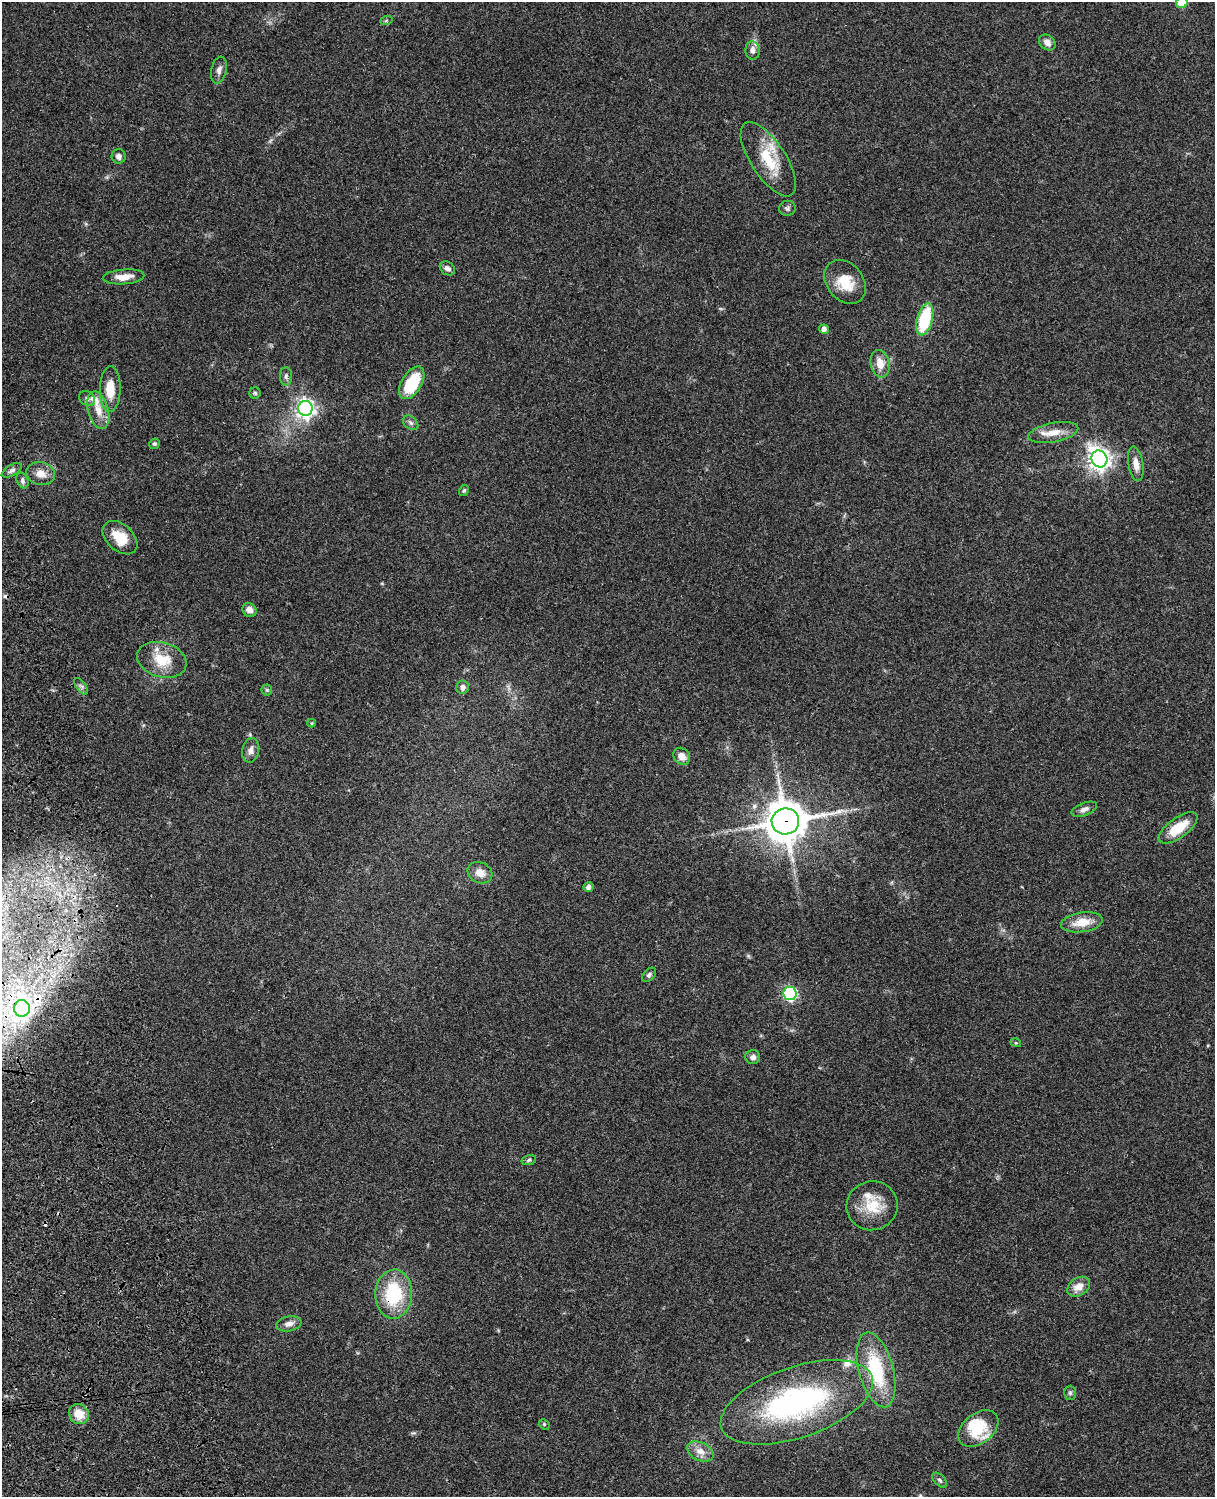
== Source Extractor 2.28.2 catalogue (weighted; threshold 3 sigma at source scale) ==
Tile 7 of 4 x 3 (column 3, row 2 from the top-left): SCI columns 2545-3757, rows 1773-3267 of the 5088 x 4927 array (HDU 1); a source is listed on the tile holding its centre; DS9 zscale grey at full resolution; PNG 1217 x 1499 px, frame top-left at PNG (2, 2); each listed source drawn as its Kron ellipse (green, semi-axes under 4 px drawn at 4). Shown black and unused: <1% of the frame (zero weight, under 3 of 4 exposures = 6% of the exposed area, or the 3 px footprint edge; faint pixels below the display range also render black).
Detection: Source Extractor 2.28.2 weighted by HDU 2 'WHT'; one run over the whole footprint, this tile lists its part. Background 0.077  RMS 0.0059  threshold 0.0263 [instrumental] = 3 sigma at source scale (4.5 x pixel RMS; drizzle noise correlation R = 1.50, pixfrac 1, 0.05/0.05 arcsec/px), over >= 5 px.
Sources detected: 74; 1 too faint to see at this stretch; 2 inside a brighter object's white glare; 4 cosmic-ray / hot-pixel residue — neither listed nor drawn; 4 inside a brighter listed object's ellipse — not listed separately; the other 63 listed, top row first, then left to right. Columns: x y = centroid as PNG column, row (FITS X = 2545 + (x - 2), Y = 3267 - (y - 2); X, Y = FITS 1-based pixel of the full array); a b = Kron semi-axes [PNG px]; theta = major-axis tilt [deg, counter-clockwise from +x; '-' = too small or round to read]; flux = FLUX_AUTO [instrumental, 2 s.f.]
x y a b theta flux
1182 2 6 5 - 15
386 21 6 4 19 0.77
1047 42 9 7 -40 3.1
753 50 9 7 -83 3
219 70 13 7 77 2.9
119 156 7 7 - 2.4
768 159 43 17 -57 22
787 208 8 7 - 1.5
447 268 8 6 -35 2.3
124 277 21 7 4 6.4
845 282 24 18 -51 16
925 319 16 7 74 35
824 329 5 4 - 2.7
880 364 14 9 -78 7.6
286 376 9 6 -90 1.6
412 383 18 10 59 27
110 389 23 10 89 12
255 393 5 5 - 0.97
87 399 8 7 - 1.8
305 408 7 7 - 270
98 410 19 10 -75 7.9
411 423 8 6 -40 1.5
1053 432 25 9 11 8.1
154 444 5 5 - 1
1099 459 8 8 - 410
1136 464 17 7 -81 5.2
12 470 11 5 30 2
41 474 14 11 -15 6
22 480 8 5 -67 1.7
464 490 6 4 57 0.94
120 538 20 13 -42 13
249 610 7 6 - 3.1
162 660 25 17 -16 16
81 686 10 5 -54 1.5
463 687 7 6 - 2.6
267 690 5 5 - 0.9
312 723 4 4 - 0.66
251 750 12 8 79 3.1
682 756 9 7 -42 4.9
1084 809 13 6 21 2.7
785 821 14 13 - 1800
1178 828 23 10 36 16
480 873 13 10 -26 5.7
588 887 5 4 - 2.9
1082 922 21 10 8 9.9
649 975 8 5 47 1.5
790 994 6 6 - 86
22 1008 8 8 - 190
1016 1043 5 3 - 0.57
753 1057 7 7 - 2.5
529 1160 7 5 13 1.2
872 1206 25 24 - 17
1079 1287 12 8 34 6.7
394 1294 24 18 86 37
289 1324 13 7 11 3.8
876 1370 38 17 -75 41
1070 1393 7 6 - 1.1
797 1402 80 35 19 130
79 1414 10 9 - 10
544 1424 6 4 -46 0.67
978 1428 22 15 38 24
700 1451 14 9 -25 5.5
940 1480 9 5 -46 1.4
Overlapping masked pixels (flux is a lower limit): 3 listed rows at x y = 785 821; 22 1008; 394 1294
Isophote crosses this tile's border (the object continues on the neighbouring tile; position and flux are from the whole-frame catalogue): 1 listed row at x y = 1182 2